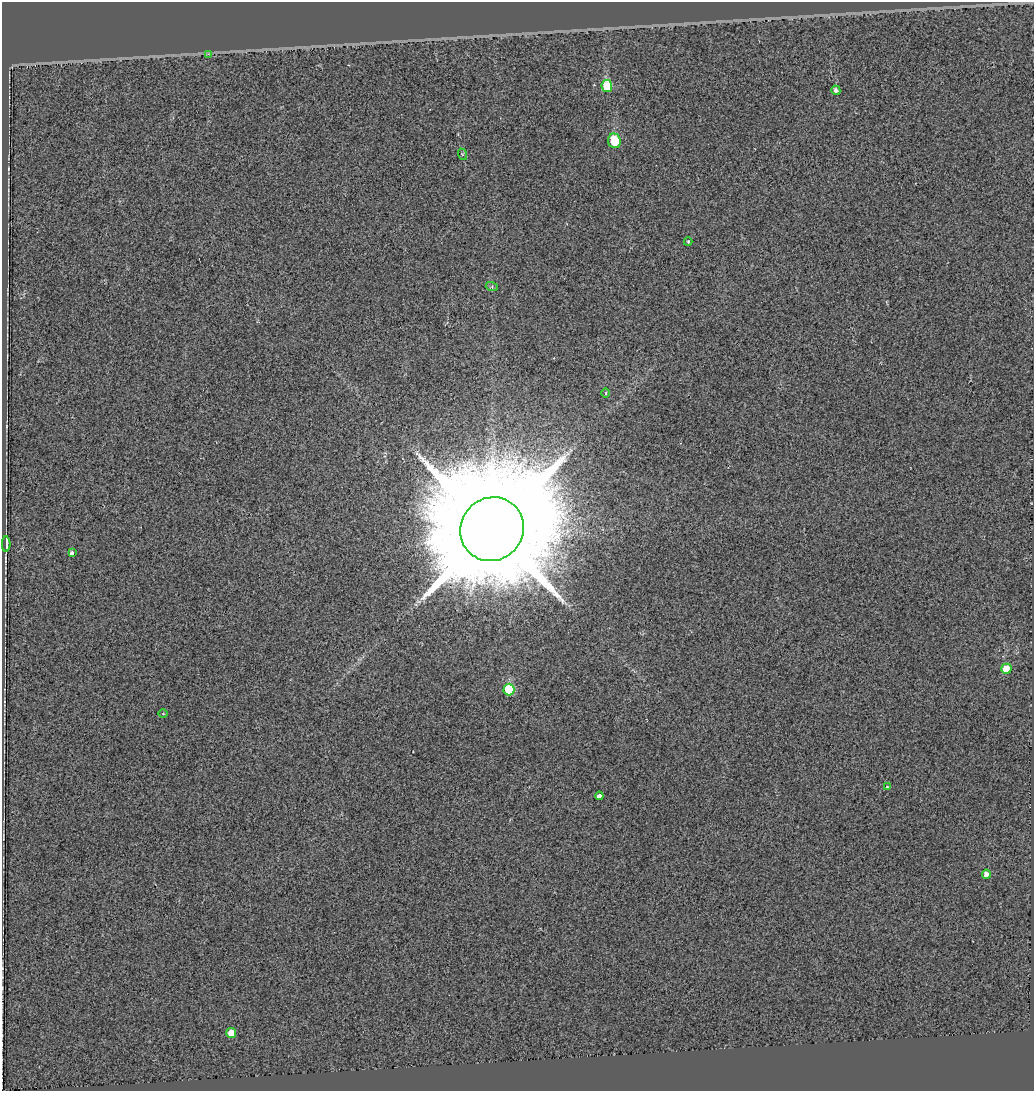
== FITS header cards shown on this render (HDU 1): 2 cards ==
NAXIS1  =                 1032
NAXIS2  =                 1089

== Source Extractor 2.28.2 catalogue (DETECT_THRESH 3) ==
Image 1032 x 1089 px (HDU 1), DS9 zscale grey, 1 PNG px = 1 image px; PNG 1036 x 1093 px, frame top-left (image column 1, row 1089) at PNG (2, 2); each listed source drawn as its Kron ellipse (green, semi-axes under 4 px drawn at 4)
Background 0.00757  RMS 0.15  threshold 0.45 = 3 sigma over >= 5 px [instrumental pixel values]
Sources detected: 18; all 18 listed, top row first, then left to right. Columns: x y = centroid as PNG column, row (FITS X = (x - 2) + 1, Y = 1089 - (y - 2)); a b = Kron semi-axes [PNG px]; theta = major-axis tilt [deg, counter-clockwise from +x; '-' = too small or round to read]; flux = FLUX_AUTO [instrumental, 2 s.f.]
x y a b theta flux
208 54 2 2 - 75
607 86 6 5 - 490
836 90 5 4 - 47
614 141 7 6 - 340
462 154 6 4 -72 13
688 242 4 3 - 14
492 287 6 4 -18 17
606 393 4 3 - 10
492 529 33 31 47 390000
6 544 8 3 -90 400
72 553 3 3 - 830
1006 669 5 5 - 300
509 690 6 5 - 670
163 714 5 3 - 8.8
887 787 3 3 - 15
599 796 4 3 - 140
986 874 4 4 - 71
231 1033 5 5 - 150